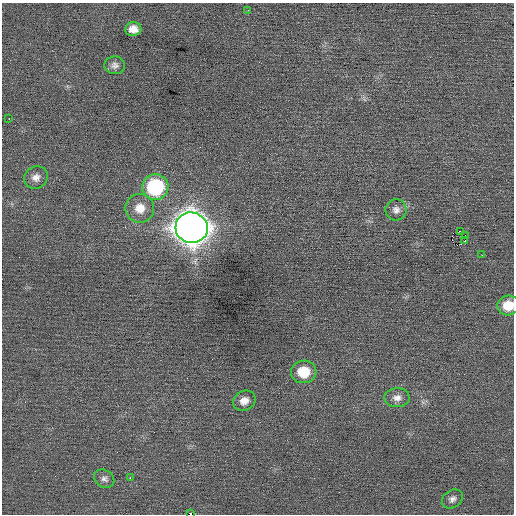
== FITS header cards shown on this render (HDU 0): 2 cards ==
NAXIS1  =                  512 / Axis length
NAXIS2  =                  512 / Axis length

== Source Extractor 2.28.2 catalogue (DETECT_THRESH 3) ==
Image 512 x 512 px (HDU 0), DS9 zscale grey, 1 PNG px = 1 image px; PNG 516 x 516 px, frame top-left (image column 1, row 512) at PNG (2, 3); each listed source drawn as its Kron ellipse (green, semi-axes under 4 px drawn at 4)
Background 0.0476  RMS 0.68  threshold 2.03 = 3 sigma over >= 5 px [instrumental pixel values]
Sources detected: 21; all 21 listed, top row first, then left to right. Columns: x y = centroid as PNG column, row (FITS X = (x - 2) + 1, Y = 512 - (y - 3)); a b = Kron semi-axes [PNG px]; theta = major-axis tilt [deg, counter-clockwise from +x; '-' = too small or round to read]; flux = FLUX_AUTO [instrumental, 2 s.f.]
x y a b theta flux
248 10 2 2 - 120
133 29 8 7 - 390
115 65 10 9 - 220
9 119 2 2 - 390
36 177 12 11 - 320
155 187 13 13 - 4100
140 208 14 14 - 680
396 210 10 10 - 280
192 228 16 15 - 78000
460 231 2 2 - 330
465 235 3 2 - 170
465 241 3 2 - 56
482 255 2 2 - 29
508 305 11 10 - 850
304 372 13 11 3 1200
397 398 13 9 2 310
244 401 12 9 31 380
130 478 2 2 - 260
104 479 10 8 -35 200
452 499 11 8 34 210
190 514 3 2 - 810
At the frame edge (FLAGS 8, measured only in part): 2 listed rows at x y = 508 305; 190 514